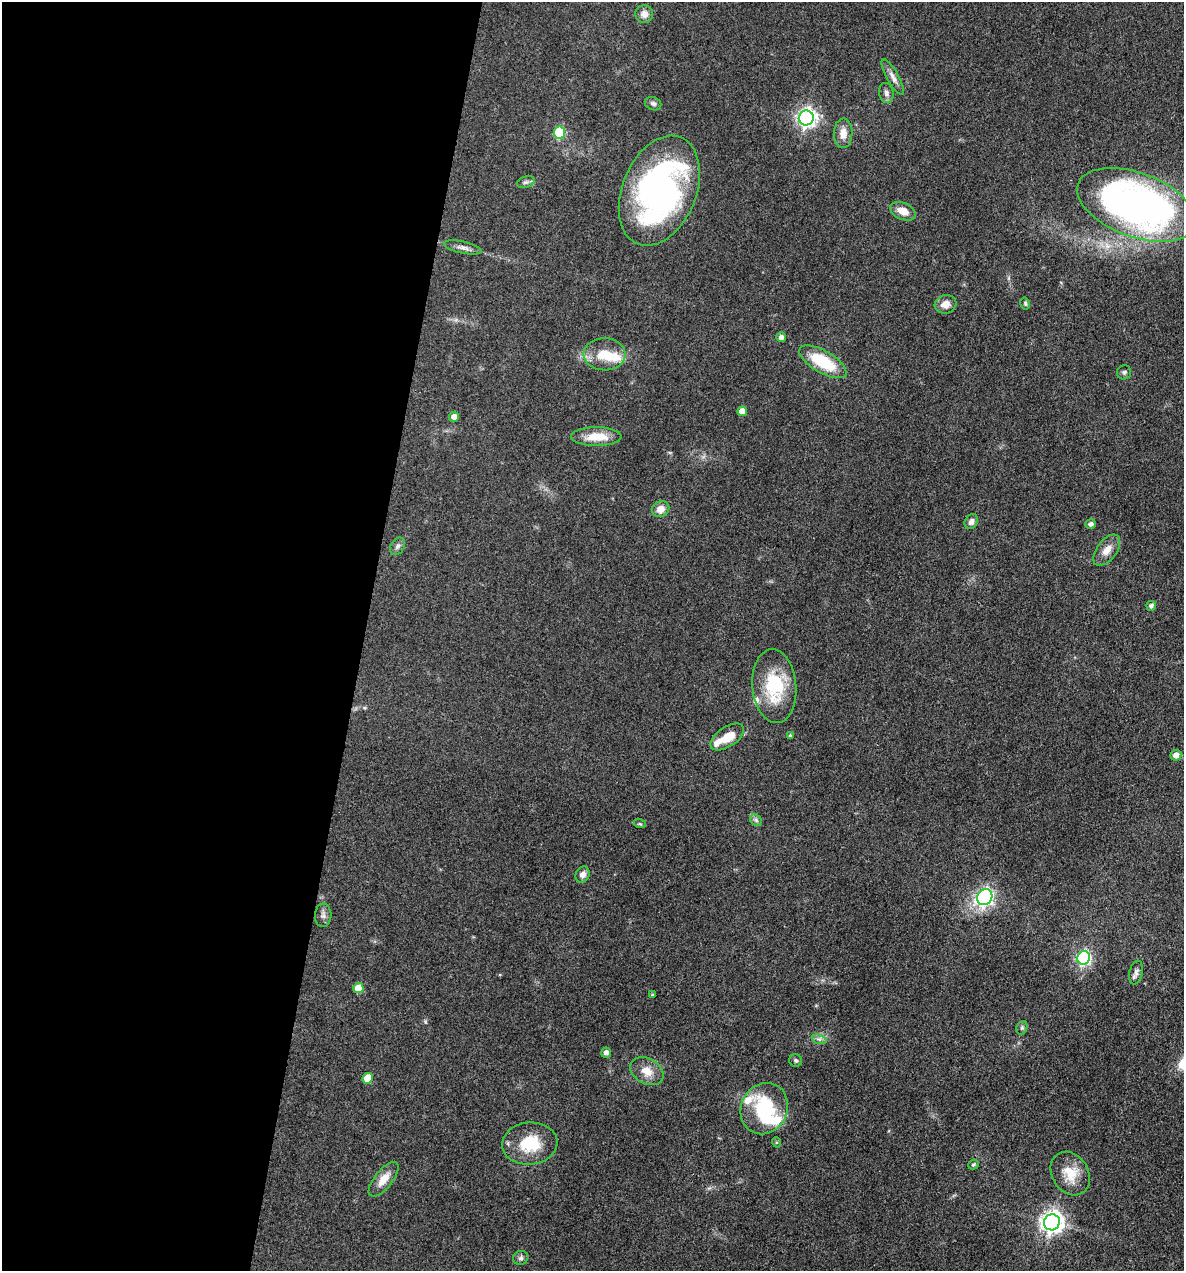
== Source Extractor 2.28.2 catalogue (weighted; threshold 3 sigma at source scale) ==
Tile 5 of 4 x 4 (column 1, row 2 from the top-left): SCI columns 246-1427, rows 2540-3808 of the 5096 x 5079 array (HDU 1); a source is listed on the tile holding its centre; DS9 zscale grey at full resolution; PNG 1186 x 1273 px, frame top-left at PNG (2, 2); each listed source drawn as its Kron ellipse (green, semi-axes under 4 px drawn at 4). Shown black and unused: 31% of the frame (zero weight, under 3 of 4 exposures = <1% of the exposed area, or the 3 px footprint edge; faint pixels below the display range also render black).
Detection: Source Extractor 2.28.2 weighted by HDU 2 'WHT'; one run over the whole footprint, this tile lists its part. Background 0.0807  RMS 0.0067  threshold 0.03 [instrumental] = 3 sigma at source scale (4.5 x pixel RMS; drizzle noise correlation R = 1.50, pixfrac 1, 0.05/0.05 arcsec/px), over >= 5 px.
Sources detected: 60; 3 inside a brighter object's white glare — neither listed nor drawn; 3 inside a brighter listed object's ellipse — not listed separately; the other 54 listed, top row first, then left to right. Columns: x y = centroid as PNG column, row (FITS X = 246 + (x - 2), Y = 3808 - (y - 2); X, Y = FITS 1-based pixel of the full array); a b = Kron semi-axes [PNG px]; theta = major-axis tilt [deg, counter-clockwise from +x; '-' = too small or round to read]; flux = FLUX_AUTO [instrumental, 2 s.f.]
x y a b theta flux
644 14 9 9 - 4.8
893 77 20 6 -61 4.1
886 93 10 7 -80 2.6
653 104 8 6 -23 1.9
806 118 7 7 - 290
559 132 6 5 - 41
843 133 15 9 88 6.5
526 182 9 5 18 1.7
659 191 57 37 68 200
1136 205 62 32 -20 320
903 211 14 8 -23 7.7
463 247 19 6 -12 3.4
1025 303 6 4 -76 1.1
945 304 11 9 17 6
781 337 5 5 - 2.8
604 354 21 16 -1 16
823 362 26 11 -30 30
1124 372 7 7 - 1.6
742 411 5 5 - 7.5
454 417 5 5 - 3.9
596 437 25 9 0 14
661 509 9 7 23 6
971 522 8 6 57 3.1
1090 524 5 5 - 2.4
398 546 9 6 57 2.2
1107 550 18 10 53 6.7
1151 606 5 4 - 2
774 686 37 22 -85 38
790 736 4 3 - 1.1
727 737 19 9 33 11
1176 755 5 5 - 4.4
756 820 7 5 -45 1.5
640 824 6 3 -18 0.8
583 875 8 6 63 3.6
985 897 8 7 - 160
323 915 11 8 86 2.7
1084 958 7 6 - 110
1136 972 12 6 76 2.6
358 988 5 5 - 11
652 995 3 3 - 0.87
1022 1028 7 5 69 1.3
819 1039 7 4 -18 1.7
606 1053 5 5 - 2.9
796 1060 6 6 - 1.4
647 1071 18 12 -30 8.6
368 1078 5 5 - 15
764 1109 26 23 63 40
776 1142 5 3 - 0.82
530 1144 28 21 5 24
973 1165 5 5 - 1
1070 1174 23 18 -57 14
384 1179 21 9 51 8.2
1052 1222 8 8 - 460
521 1258 8 7 - 2